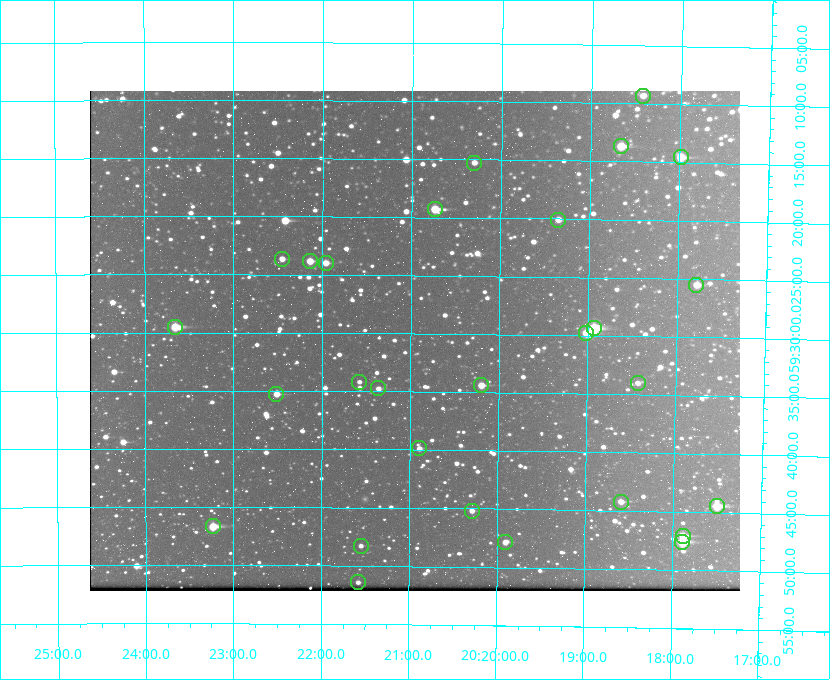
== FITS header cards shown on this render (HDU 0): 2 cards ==
NAXIS1  =                  650 / Width of table row in bytes
NAXIS2  =                  500 / Number of rows in table

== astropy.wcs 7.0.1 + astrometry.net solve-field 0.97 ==
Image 650 x 500 px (HDU 0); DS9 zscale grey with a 90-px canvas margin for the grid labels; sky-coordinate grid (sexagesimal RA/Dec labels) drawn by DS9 from the SOLVED WCS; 28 Tycho-2 reference stars matched to detected sources circled (green)
Header WCS: none
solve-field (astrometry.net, Tycho-2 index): SOLVED blind (the file carries no WCS)
Solved WCS: RA---TAN-SIP/DEC--TAN-SIP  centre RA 20:20:57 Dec +59:31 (305.24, +59.51 deg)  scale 5.16 arcsec/px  FOV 55.9' x 43.0'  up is +180 deg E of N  parity flipped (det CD > 0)
(file carries no celestial WCS; the grid is the blind solution)
Tycho-2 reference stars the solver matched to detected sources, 28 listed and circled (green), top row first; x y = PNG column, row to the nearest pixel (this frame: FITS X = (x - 90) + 1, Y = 500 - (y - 91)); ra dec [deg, ICRS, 3 dp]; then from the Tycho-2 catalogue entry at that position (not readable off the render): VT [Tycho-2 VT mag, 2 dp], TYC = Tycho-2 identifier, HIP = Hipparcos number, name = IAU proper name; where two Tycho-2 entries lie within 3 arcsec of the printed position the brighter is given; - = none
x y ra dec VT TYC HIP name
643 96 304.606 +59.155 10.95 3949-1673-1 - -
621 146 304.666 +59.228 9.63 3949-1325-1 - -
681 157 304.498 +59.243 9.91 3949-663-1 - -
474 163 305.075 +59.254 11.10 3949-857-1 - -
435 209 305.185 +59.322 8.95 3949-1869-1 - -
558 220 304.838 +59.335 10.93 3949-1877-1 - -
282 259 305.613 +59.394 10.81 3949-1261-1 - -
310 261 305.535 +59.397 10.37 3949-1383-1 - -
326 263 305.490 +59.400 10.79 3949-1179-1 - -
696 285 304.447 +59.425 10.97 3949-965-1 - -
175 327 305.915 +59.492 9.25 3949-1149-1 - -
594 328 304.733 +59.490 8.93 3949-1451-1 - -
586 333 304.755 +59.496 9.37 3949-615-1 - -
359 382 305.394 +59.570 11.70 3949-405-1 - -
638 383 304.607 +59.567 11.00 3949-1861-1 - -
481 385 305.049 +59.573 10.18 3949-1099-1 - -
378 388 305.340 +59.579 10.98 3949-39-1 - -
276 394 305.628 +59.588 10.19 3949-1517-1 - -
419 448 305.223 +59.664 11.52 3949-1631-1 - -
621 502 304.649 +59.737 10.61 3949-735-1 - -
717 506 304.376 +59.741 8.68 3949-423-1 - -
472 511 305.073 +59.753 11.06 3949-89-1 - -
213 526 305.808 +59.778 8.73 3949-715-1 100545 -
683 536 304.470 +59.785 9.54 3949-1615-1 - -
505 542 304.976 +59.797 11.33 3949-1031-1 - -
682 542 304.474 +59.793 10.98 3949-1187-1 100048 -
361 546 305.387 +59.804 11.49 3949-285-1 - -
358 582 305.395 +59.857 11.71 3949-313-1 - -